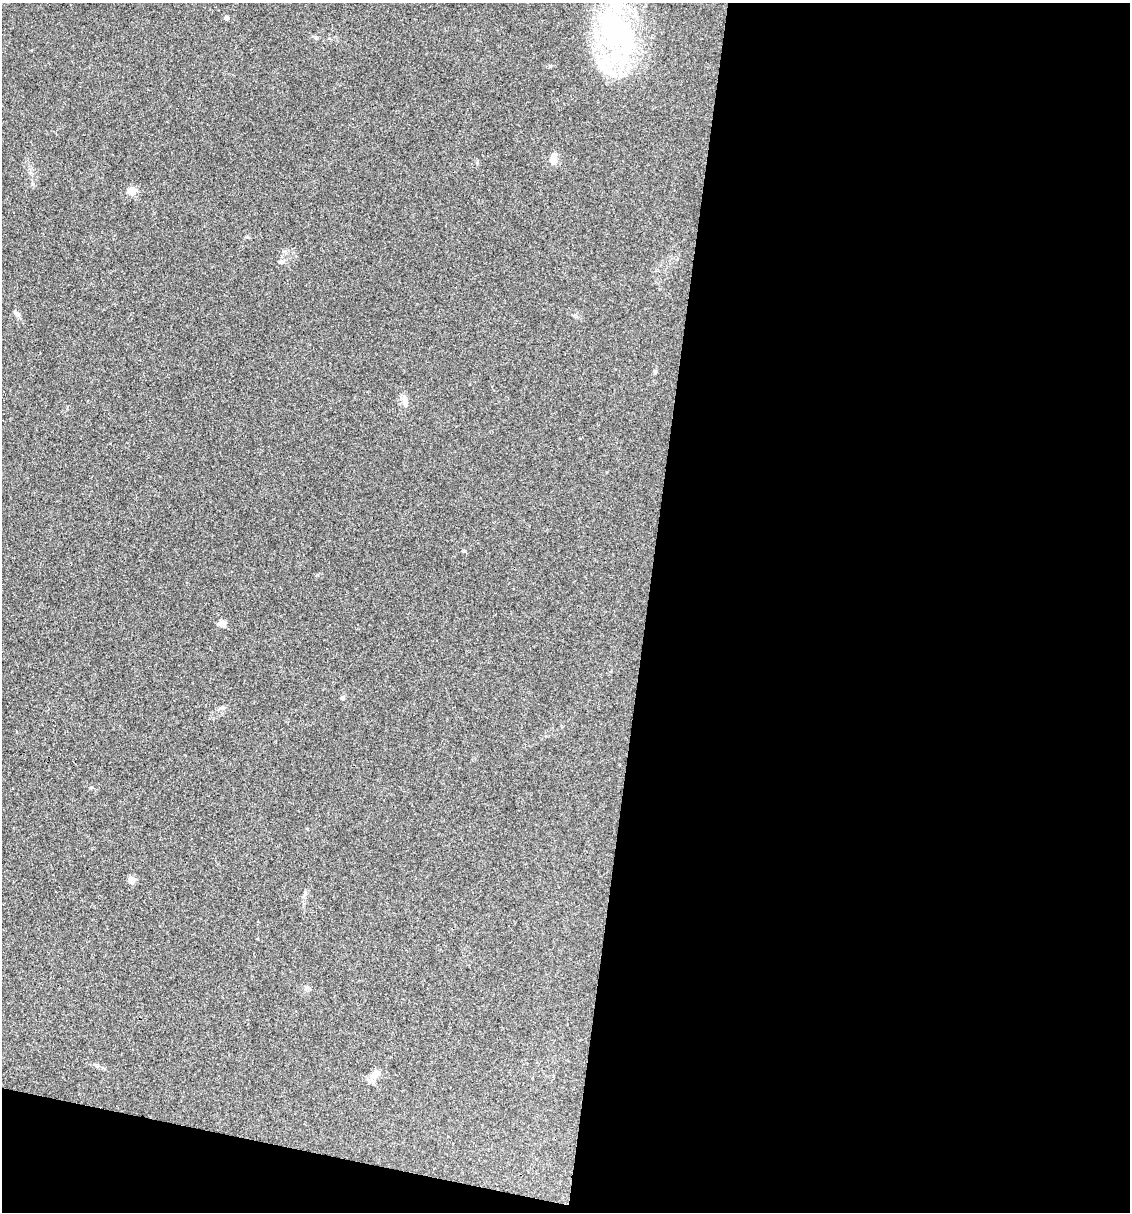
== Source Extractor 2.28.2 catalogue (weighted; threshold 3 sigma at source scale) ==
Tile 16 of 4 x 4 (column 4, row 4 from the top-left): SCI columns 3618-4745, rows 2-1211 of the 4860 x 4841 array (HDU 1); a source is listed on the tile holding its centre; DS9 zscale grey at full resolution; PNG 1132 x 1214 px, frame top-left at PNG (2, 3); no overlay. Shown black and unused: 46% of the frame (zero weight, under 3 of 4 exposures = <1% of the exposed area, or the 3 px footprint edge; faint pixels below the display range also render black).
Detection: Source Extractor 2.28.2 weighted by HDU 2 'WHT'; one run over the whole footprint, this tile lists its part. Background 0.112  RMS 0.0067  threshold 0.0302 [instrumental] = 3 sigma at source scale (4.5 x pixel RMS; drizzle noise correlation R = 1.50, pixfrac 1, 0.05/0.05 arcsec/px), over >= 5 px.
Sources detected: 19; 1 inside a brighter object's white glare — not listed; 3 inside a brighter listed object's ellipse — not listed separately; the other 15 listed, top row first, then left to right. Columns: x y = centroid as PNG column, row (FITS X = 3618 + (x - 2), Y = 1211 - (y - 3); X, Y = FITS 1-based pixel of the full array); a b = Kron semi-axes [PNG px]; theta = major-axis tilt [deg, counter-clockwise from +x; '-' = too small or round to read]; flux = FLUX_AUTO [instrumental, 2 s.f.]
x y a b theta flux
226 18 4 4 - 2.7
617 32 47 45 -43 110
554 159 14 7 78 5.3
132 191 10 9 - 5.3
281 262 7 5 16 1.5
16 313 11 5 -49 1.7
655 372 6 4 73 0.87
405 403 14 6 -86 3.6
464 551 5 4 - 0.9
222 624 5 4 - 15
342 698 5 5 - 1.5
307 829 3 3 - 0.52
131 880 9 9 - 2.8
305 893 5 5 - 1.2
376 1074 11 9 33 5.5
Unlisted compact peaks at least as high as the median listed source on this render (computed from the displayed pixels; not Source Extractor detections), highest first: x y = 550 66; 91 787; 285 251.